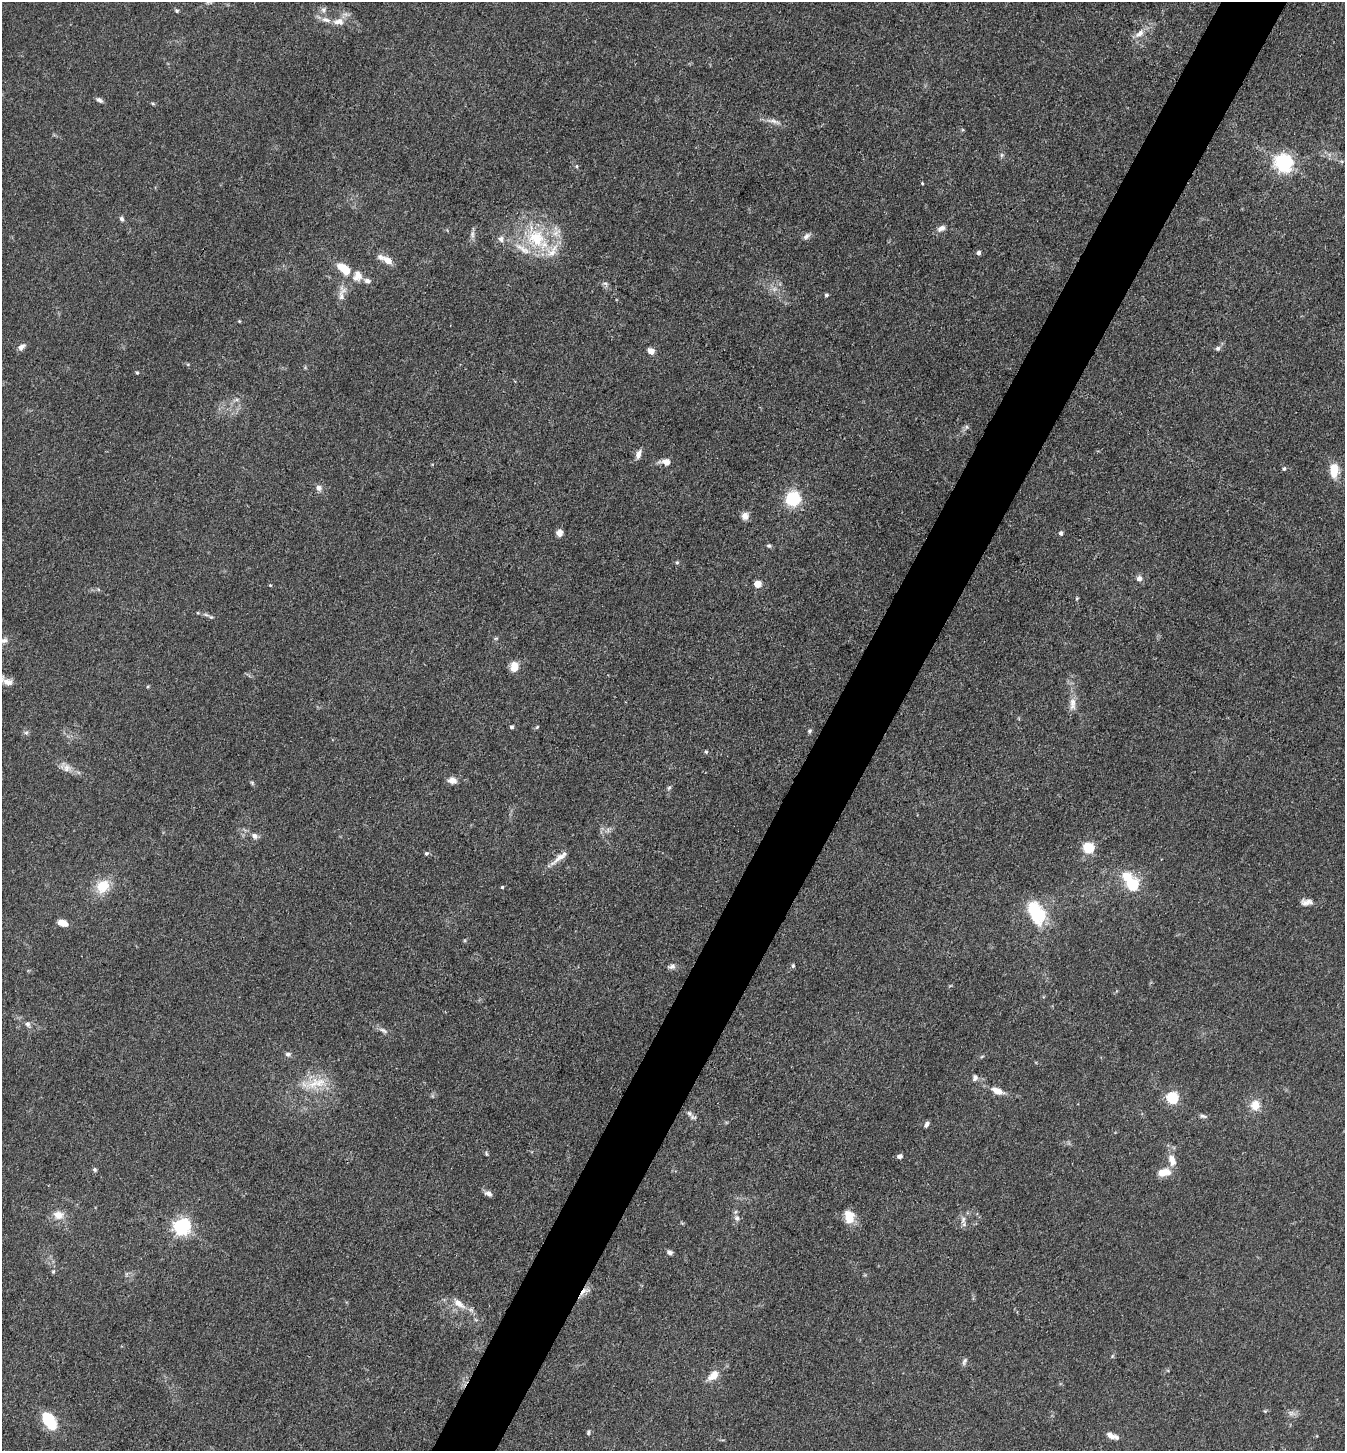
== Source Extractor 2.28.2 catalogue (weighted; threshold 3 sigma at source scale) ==
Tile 10 of 4 x 4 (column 2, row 3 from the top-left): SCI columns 1631-2973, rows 1452-2900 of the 5807 x 5801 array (HDU 1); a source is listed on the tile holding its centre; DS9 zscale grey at full resolution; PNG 1347 x 1453 px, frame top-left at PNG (2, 2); no overlay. Shown black and unused: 5% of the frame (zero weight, under 3 of 4 exposures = <1% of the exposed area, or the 3 px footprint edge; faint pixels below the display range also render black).
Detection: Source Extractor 2.28.2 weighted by HDU 2 'WHT'; one run over the whole footprint, this tile lists its part. Background 0.0739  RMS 0.0061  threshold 0.0276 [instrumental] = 3 sigma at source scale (4.5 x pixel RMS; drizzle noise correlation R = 1.50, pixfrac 1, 0.05/0.05 arcsec/px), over >= 5 px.
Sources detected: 119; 1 too faint to see at this stretch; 1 inside a brighter object's white glare — not listed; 6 inside a brighter listed object's ellipse — not listed separately; the other 111 listed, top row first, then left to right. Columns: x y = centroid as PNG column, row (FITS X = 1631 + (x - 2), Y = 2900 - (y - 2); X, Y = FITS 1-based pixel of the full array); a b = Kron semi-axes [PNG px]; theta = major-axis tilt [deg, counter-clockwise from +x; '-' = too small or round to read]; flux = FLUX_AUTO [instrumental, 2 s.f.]
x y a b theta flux
323 10 9 7 65 2.4
177 11 5 4 - 1
338 21 16 9 3 5.7
1139 34 16 9 38 5.6
99 100 9 5 -29 1.9
153 104 6 4 -20 0.75
773 121 23 5 -13 3.9
1002 155 6 5 - 1.2
1284 163 7 7 - 250
577 166 5 3 - 0.75
922 183 4 3 - 0.7
121 219 7 5 -60 1.5
941 228 12 7 27 3.2
472 234 12 5 -90 2.5
807 236 11 7 40 2.3
536 238 32 27 -43 42
501 239 8 8 - 2.8
978 253 5 5 - 2
386 260 15 6 -27 7.9
344 268 16 9 -42 12
357 276 14 11 75 6.4
367 281 8 7 - 2.4
605 283 9 4 0 1.4
774 289 8 7 - 2.7
342 293 25 9 79 5.7
826 295 4 4 - 1.4
239 321 5 4 - 0.58
21 347 9 6 40 3.1
1218 348 7 6 - 1.7
651 351 5 5 - 7.9
137 373 4 4 - 0.76
236 400 7 4 18 1.3
966 427 6 5 - 1.3
638 454 11 6 70 3.8
666 462 8 7 - 5.3
1284 469 5 5 - 1.2
1334 470 15 9 -86 13
319 488 9 8 - 2.7
793 498 13 12 - 30
745 516 9 9 - 3.8
559 533 6 6 - 4.8
1061 533 6 5 - 1.5
769 546 6 5 - 1.2
677 562 5 5 - 0.83
1139 578 7 7 - 2.7
757 584 5 5 - 13
270 585 4 3 - 0.57
1077 598 5 3 - 0.66
211 617 7 5 -16 1.3
496 638 6 4 18 0.83
3 640 12 7 4 3
514 666 10 8 81 8.3
6 681 21 8 -19 4.9
1072 704 20 8 -89 5.4
512 727 5 5 - 1.2
537 727 5 4 - 0.79
809 731 6 5 - 1.2
26 732 7 6 - 1.4
706 752 6 4 -1 0.86
67 768 13 11 -33 4.9
452 780 11 8 -11 4.2
252 783 6 5 - 0.94
669 788 7 5 61 1.3
255 836 9 7 -28 2.8
1088 848 5 5 - 57
426 853 6 5 - 1.2
560 857 30 7 38 5.6
1132 885 6 5 - 67
103 886 17 15 50 15
502 887 4 4 - 0.77
1306 902 15 7 6 3.6
1037 916 22 20 76 28
62 923 10 6 -21 7.1
672 966 11 6 8 2.2
793 966 6 4 -77 1.1
28 1024 7 6 - 2
383 1030 14 6 -26 2.6
288 1054 8 6 0 1.9
982 1056 6 3 20 0.75
975 1078 9 7 71 2.1
314 1084 28 13 34 16
998 1091 16 7 -21 6.7
1172 1098 5 5 - 70
1255 1105 13 11 -85 8
689 1113 9 7 -45 2.4
1203 1116 12 5 -9 1.6
927 1124 7 4 50 1.9
486 1153 7 5 -74 0.96
899 1156 5 5 - 2.4
1172 1160 16 9 -75 6.6
95 1170 6 5 - 1.2
1164 1172 16 9 9 8.2
488 1193 9 6 -20 2.5
58 1215 14 11 -2 6.8
849 1217 17 12 -81 9.6
737 1218 9 8 - 2.5
963 1220 12 7 89 3
682 1223 6 4 -33 0.6
181 1227 6 6 - 240
670 1252 7 5 -35 1.9
53 1272 7 5 88 1.1
585 1291 17 6 30 4.3
459 1303 20 9 -37 7.7
1112 1356 6 4 88 0.81
964 1361 10 5 65 1.8
713 1375 14 8 40 7.8
1265 1411 5 4 - 0.72
1291 1413 11 7 -20 2.8
49 1421 23 14 -58 18
588 1432 7 4 72 1
1111 1436 13 7 -32 3.3
Overlapping masked pixels (flux is a lower limit): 1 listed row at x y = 585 1291
Isophote crosses this tile's border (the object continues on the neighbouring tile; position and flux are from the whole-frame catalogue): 2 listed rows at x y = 3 640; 6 681